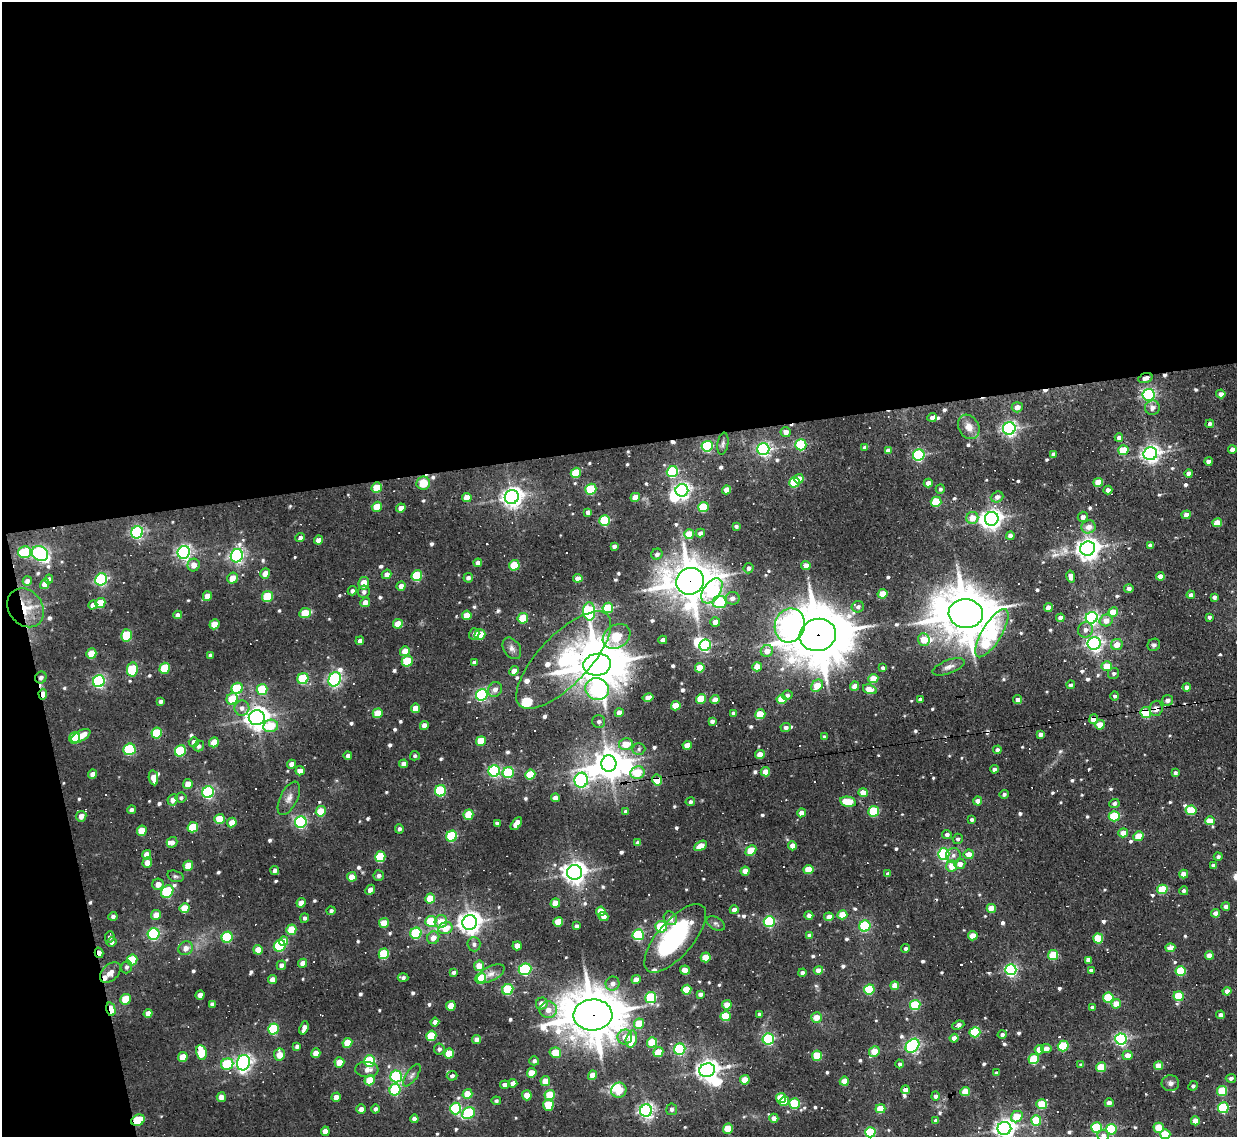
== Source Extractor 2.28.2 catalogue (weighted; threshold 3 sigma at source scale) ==
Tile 1 of 4 x 4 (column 1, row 1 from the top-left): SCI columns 1-1235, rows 3534-4668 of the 4941 x 4914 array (HDU 1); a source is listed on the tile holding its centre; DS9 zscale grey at full resolution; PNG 1239 x 1139 px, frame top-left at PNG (2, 2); each listed source drawn as its Kron ellipse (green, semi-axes under 4 px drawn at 4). Shown black and unused: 42% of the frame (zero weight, under 3 of 5 exposures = <1% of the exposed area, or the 3 px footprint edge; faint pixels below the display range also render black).
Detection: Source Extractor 2.28.2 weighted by HDU 2 'WHT'; one run over the whole footprint, this tile lists its part. Background 0.029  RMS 0.0042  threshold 0.0189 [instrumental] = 3 sigma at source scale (4.5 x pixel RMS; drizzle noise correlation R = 1.50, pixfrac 1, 0.05/0.05 arcsec/px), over >= 5 px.
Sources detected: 713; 7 inside a brighter object's white glare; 25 cosmic-ray / hot-pixel residue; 1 long thin detection or spike segment (spike, bleed or trail) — neither listed nor drawn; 9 inside a brighter listed object's ellipse — not listed separately; of the other 671, all 500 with FLUX_AUTO >= 0.949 (the completeness limit of this list) listed and drawn (171 fainter detections not listed), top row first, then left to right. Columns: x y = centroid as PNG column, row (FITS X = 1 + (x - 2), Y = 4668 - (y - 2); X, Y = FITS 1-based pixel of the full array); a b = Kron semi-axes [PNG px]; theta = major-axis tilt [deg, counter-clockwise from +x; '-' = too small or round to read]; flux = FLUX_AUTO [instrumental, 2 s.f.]
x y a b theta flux
1145 378 7 4 17 2.2
1221 394 4 4 - 2
1149 395 6 6 - 88
1017 407 5 5 - 3.1
1152 408 7 7 - 2.2
932 417 5 4 - 1.7
1210 424 4 4 - 1.3
969 427 13 10 -60 4.2
1009 428 6 6 - 120
786 432 5 5 - 2.6
1119 438 4 4 - 1.8
723 444 11 5 81 1.2
801 445 5 5 - 36
707 446 6 5 - 52
865 447 4 3 - 1.1
763 449 6 6 - 110
1232 449 4 4 - 2.2
888 450 4 4 - 1.8
1123 450 5 5 - 13
1054 454 4 3 - 1.2
1150 454 7 6 - 190
919 455 6 5 - 54
1208 461 4 4 - 2.4
672 472 6 5 - 39
576 473 5 5 - 15
1189 473 4 4 - 3
799 479 4 4 - 4.4
794 482 5 5 - 19
1098 482 5 4 - 7.7
423 483 7 6 - 8.3
928 483 4 4 - 2.9
377 487 5 5 - 10
591 489 5 5 - 25
940 489 5 4 - 0.97
682 490 6 6 - 140
726 490 4 4 - 4.4
1108 490 4 4 - 1.8
467 497 5 4 - 5.4
512 497 7 7 - 270
635 497 5 4 - 5.2
997 497 6 5 - 2.1
936 502 5 5 - 17
377 507 5 4 - 8.6
703 507 5 5 - 17
401 508 5 4 - 4.1
588 512 4 4 - 1.9
1186 515 5 4 - 3.4
1083 517 5 5 - 1.8
972 518 6 6 - 5.6
992 519 7 6 - 230
605 520 5 5 - 30
1217 523 5 4 - 7.9
736 526 4 3 - 0.98
1089 527 7 6 - 3.5
137 532 6 5 - 87
700 533 4 4 - 2.3
689 534 5 5 - 9.2
1010 536 4 4 - 1.8
300 538 5 4 - 1.2
318 540 5 4 - 3.6
1150 545 4 4 - 1.1
614 546 4 4 - 1.3
1088 548 7 7 - 320
25 552 6 5 - 25
184 552 6 6 - 130
40 553 8 7 - 100
657 554 6 5 - 1.5
237 556 7 6 - 120
478 563 4 4 - 2.1
194 565 6 6 - 3.3
514 565 5 5 - 15
806 566 5 4 - 3.3
749 568 5 5 - 1.4
265 573 5 4 - 4.8
387 574 5 4 - 2.3
417 576 5 5 - 24
1071 576 6 4 -77 2.5
1160 576 4 4 - 2.8
232 578 5 5 - 4.8
468 578 5 4 - 1.6
578 578 4 4 - 3
49 579 4 4 - 1.2
101 579 6 5 - 69
27 581 5 4 - 1.7
690 581 14 13 - 1300
364 583 6 5 - 6.3
45 584 5 4 - 3.4
401 586 4 4 - 2.8
1129 589 5 4 - 1.5
352 591 5 4 - 1.4
712 591 14 8 55 35
364 592 6 6 - 1.6
883 594 5 4 - 8.2
1191 595 4 4 - 1.8
207 596 5 4 - 4.5
267 597 5 5 - 20
1214 597 4 4 - 1.4
732 598 7 6 - 2.1
365 602 5 4 - 3.6
720 602 7 6 - 32
100 603 5 5 - 11
93 605 5 4 - 2.3
858 607 6 5 - 1.3
25 608 21 17 -54 9.2
608 608 5 5 - 17
1048 608 4 4 - 3.5
589 611 9 6 -86 73
1113 612 5 4 - 7.1
305 613 6 5 - 11
966 614 17 14 -5 2200
178 615 4 4 - 2.2
467 615 5 4 - 6.5
1209 617 4 3 - 1.1
523 618 5 5 - 14
1060 618 4 4 - 2.4
1092 618 6 5 - 86
1106 620 6 6 - 4.1
715 622 5 5 - 3.4
214 624 5 5 - 8.7
398 624 5 4 - 7.3
790 625 17 15 71 64
1086 630 8 7 - 2.1
992 633 27 10 59 46
474 634 6 5 - 1.2
127 635 6 5 - 19
480 635 5 5 - 14
818 635 18 16 14 2900
617 636 15 11 32 24
924 639 6 6 - 5.6
663 640 4 4 - 2.3
360 641 4 4 - 1.6
1094 643 6 6 - 140
1117 644 6 5 - 4.3
705 645 6 5 - 56
1154 645 6 6 - 1
512 648 12 8 -56 2.1
405 651 5 4 - 5.8
767 651 6 6 - 3.6
91 654 5 5 - 9.2
210 655 4 3 - 1.2
564 660 63 25 46 53
407 661 5 5 - 19
474 662 4 3 - 1
597 665 14 11 7 1800
1107 666 5 5 - 8.5
757 667 5 4 - 6.6
948 667 17 6 21 2.4
165 668 5 5 - 20
700 668 5 4 - 7.3
883 668 4 4 - 1.4
132 669 7 5 80 23
514 671 5 4 - 3.5
1113 673 6 5 - 1.1
41 677 6 5 - 1.4
303 679 6 5 - 28
335 679 7 6 - 100
873 679 5 4 - 8
99 681 6 5 - 81
1071 685 4 4 - 1.1
817 686 7 5 50 7.7
855 686 4 4 - 4
1187 687 4 4 - 2.1
237 688 6 5 - 29
262 689 5 5 - 19
495 689 8 6 58 2.5
597 689 12 10 -26 70
870 689 7 4 -18 4.4
43 694 5 4 - 6.2
482 695 6 5 - 72
787 695 5 4 - 1.4
1115 696 5 4 - 0.96
648 697 5 4 - 4.2
232 699 6 5 - 13
701 699 5 4 - 11
781 699 5 4 - 10
920 699 4 3 - 0.95
1018 699 4 4 - 2
715 700 4 4 - 3.7
1167 700 5 5 - 1.9
161 701 4 3 - 1.2
676 706 5 4 - 8.1
242 708 7 7 - 2
416 708 5 4 - 6.1
1156 708 7 6 - 2.9
1146 712 5 5 - 32
378 713 5 4 - 9
619 713 4 4 - 3.5
734 713 4 4 - 1.4
760 714 5 5 - 12
257 718 8 7 - 350
1094 719 5 4 - 6.8
712 721 4 4 - 1.5
599 722 6 6 - 1.2
1100 725 5 5 - 4.9
271 726 7 6 - 10
424 726 4 4 - 3.4
786 727 5 4 - 1.5
157 733 5 5 - 20
1040 734 4 4 - 2.1
81 736 10 5 29 6.6
824 737 4 4 - 0.95
75 738 6 5 - 22
481 741 5 4 - 11
194 742 5 5 - 1.9
214 742 5 4 - 7.2
626 744 7 6 - 6.9
687 745 4 4 - 5
199 746 5 5 - 1.4
129 749 6 5 - 37
639 749 6 5 - 0.95
997 750 4 4 - 1.8
180 751 6 5 - 31
760 754 5 4 - 5.2
348 756 4 4 - 1.4
415 756 5 4 - 0.96
291 764 4 4 - 3
404 764 4 4 - 2.2
609 764 8 7 - 610
994 769 4 4 - 1.5
300 771 5 4 - 4.7
494 771 6 5 - 66
765 772 5 4 - 6
508 773 6 5 - 25
637 773 7 6 - 9.3
1175 773 4 4 - 1.2
93 774 5 4 - 2.9
530 775 5 5 - 14
153 778 7 4 -79 4.3
581 780 7 7 - 110
657 780 5 5 - 15
188 784 5 5 - 5.2
441 791 6 5 - 35
208 792 6 5 - 74
863 793 5 4 - 4.4
1004 794 4 4 - 1.2
181 798 5 5 - 0.95
289 798 18 8 63 3.1
555 798 4 4 - 3
173 800 6 5 - 2.7
978 801 4 4 - 3
690 802 4 4 - 1.1
848 802 8 5 -11 12
1114 803 5 4 - 1.5
131 810 4 4 - 1.6
1191 810 5 5 - 15
321 811 5 5 - 11
625 811 4 4 - 1.2
874 811 5 5 - 27
801 813 4 4 - 2.4
468 815 5 5 - 11
81 816 5 5 - 2.9
1114 816 5 5 - 21
220 819 5 5 - 12
972 820 4 3 - 1.1
1210 821 5 4 - 6.9
232 822 5 4 - 4.1
301 822 6 5 - 62
497 823 4 3 - 1
516 824 7 4 53 4
193 827 5 5 - 15
399 829 4 4 - 1.1
142 831 5 5 - 9.3
1123 833 5 4 - 4.6
947 835 5 4 - 1.3
452 836 5 5 - 33
1138 836 5 4 - 8
958 839 5 5 - 1
172 842 5 5 - 1.7
637 843 4 3 - 1.1
700 846 7 4 30 6
792 846 4 4 - 3.5
751 851 6 5 - 12
944 854 6 5 - 58
969 854 5 5 - 4.2
147 855 5 4 - 4.1
953 855 7 7 - 1.6
380 857 5 5 - 23
1218 857 4 4 - 1.2
147 863 5 5 - 3.6
960 864 5 5 - 2.8
1213 865 4 3 - 1.2
188 866 5 5 - 7.5
952 866 5 5 - 7
808 869 5 4 - 9.7
275 870 4 4 - 1.6
745 871 4 4 - 3.8
575 872 7 7 - 300
888 874 4 3 - 1.3
1184 874 4 4 - 4.3
175 876 8 5 -17 0.99
379 876 5 5 - 1.4
352 877 5 4 - 6
158 884 6 5 - 3.1
1162 889 5 4 - 13
370 890 5 4 - 2.4
1184 891 4 4 - 1.3
167 892 7 5 46 42
430 899 5 5 - 9.8
301 903 5 4 - 4.2
555 903 5 4 - 5.8
1226 906 4 4 - 1.8
184 908 5 4 - 8.9
991 908 4 4 - 6.8
734 910 4 4 - 2.2
331 911 4 4 - 0.97
601 911 5 4 - 7.1
1216 913 4 4 - 2.9
156 915 5 4 - 4.3
809 915 4 4 - 2.4
842 915 5 4 - 8.7
113 916 4 4 - 1.3
603 917 5 4 - 2.6
829 917 5 4 - 3.7
304 918 5 4 - 1.3
670 918 7 6 - 2.6
431 921 5 5 - 16
769 921 5 5 - 47
441 922 6 6 - 6.6
470 922 7 7 - 340
558 922 5 4 - 9.9
384 923 5 5 - 7.2
716 923 10 6 -30 1.2
577 926 4 4 - 1.5
865 926 5 5 - 40
661 927 6 5 - 27
445 928 7 6 - 6.7
291 930 5 5 - 10
416 933 6 5 - 39
154 934 6 5 - 60
638 935 5 5 - 38
809 935 4 4 - 1.9
973 936 5 4 - 6.9
110 937 6 4 84 1.2
227 937 5 5 - 33
433 938 6 6 - 3.4
675 938 42 17 49 50
1098 938 5 5 - 17
284 941 4 4 - 5.4
111 942 5 4 - 1.4
474 944 7 6 - 1.4
280 946 6 5 - 36
517 946 4 4 - 4.5
185 948 7 6 - 3
906 948 4 4 - 1
1170 948 5 4 - 5.7
258 950 5 4 - 5
99 953 5 3 - 4.3
384 954 5 5 - 21
1053 955 5 5 - 16
1209 955 4 4 - 4.1
706 957 5 5 - 8.7
132 960 6 5 - 21
1088 960 4 4 - 2.1
303 963 5 4 - 3.4
281 965 5 4 - 1.7
479 966 5 5 - 6.1
126 967 6 5 - 1.1
525 969 6 5 - 50
685 970 5 4 - 3.7
818 970 5 4 - 4
1011 970 5 5 - 84
1091 970 4 3 - 1.4
1181 971 5 5 - 18
110 972 12 8 46 3.7
453 973 4 4 - 1.5
802 973 4 4 - 1.7
491 974 15 7 28 2.7
403 978 5 4 - 1.1
481 978 5 5 - 23
636 979 5 4 - 3.6
272 980 4 4 - 3.4
612 984 7 6 - 2.3
895 986 4 4 - 5.6
869 989 5 5 - 19
508 990 6 5 - 27
686 990 5 5 - 12
1227 991 4 4 - 3.3
700 994 4 4 - 1.5
200 995 5 4 - 3.6
1178 996 5 5 - 17
651 998 5 5 - 36
1108 998 5 5 - 22
125 999 5 5 - 12
212 1004 4 4 - 1.1
542 1004 6 5 - 3.6
1116 1004 4 4 - 6.1
727 1005 4 4 - 5.4
915 1005 5 5 - 22
451 1006 5 4 - 7.7
1092 1007 4 4 - 1.2
111 1009 7 4 -75 17
548 1010 8 8 - 3.6
148 1013 4 4 - 3.5
759 1014 4 3 - 0.98
593 1015 19 15 3 1900
1220 1015 4 4 - 2
726 1016 5 5 - 15
816 1017 5 5 - 4.6
435 1022 4 4 - 2
639 1024 5 5 - 9.4
958 1025 6 4 21 1.8
304 1028 7 4 70 2.5
273 1029 5 5 - 31
975 1032 5 5 - 27
1002 1034 4 4 - 1.2
431 1036 5 5 - 15
625 1037 7 7 - 4.3
954 1038 4 4 - 3.2
476 1039 4 4 - 2.1
631 1039 8 5 77 11
768 1039 5 5 - 54
1121 1039 5 5 - 79
652 1042 5 5 - 14
347 1043 5 4 - 9.4
297 1046 4 3 - 1.2
912 1046 8 6 47 92
1063 1046 5 5 - 22
1046 1048 5 4 - 3
439 1049 5 5 - 1.3
680 1049 5 5 - 49
1039 1050 5 4 - 6.1
874 1051 5 5 - 7.8
201 1052 7 5 -79 14
658 1052 5 4 - 8.9
316 1053 5 4 - 4.8
555 1053 6 5 - 9
449 1054 5 5 - 12
279 1055 6 5 - 6
1128 1055 5 5 - 3.8
817 1056 5 5 - 15
183 1057 5 4 - 7.7
1034 1059 5 5 - 18
370 1061 6 5 - 39
534 1061 5 4 - 1.3
339 1062 5 5 - 6.9
243 1063 8 6 74 140
227 1064 6 5 - 27
900 1064 4 4 - 0.98
1081 1065 4 3 - 0.99
1158 1066 5 4 - 6.4
1101 1067 5 5 - 13
367 1070 11 7 -4 2.7
707 1070 8 6 19 280
532 1073 5 4 - 7.3
996 1073 4 3 - 1.4
412 1075 13 5 55 1.5
593 1075 5 4 - 5.4
396 1076 6 6 - 38
452 1076 5 4 - 1.2
1231 1078 5 4 - 1.2
370 1080 5 5 - 9.1
745 1080 5 4 - 6.7
545 1081 5 4 - 6.9
844 1081 4 4 - 6.2
513 1083 4 4 - 3.5
1170 1083 9 8 - 1.6
505 1085 4 4 - 2
1193 1086 5 4 - 0.96
395 1090 6 5 - 43
619 1090 7 7 - 9.8
905 1090 4 4 - 2.7
1222 1091 5 5 - 16
965 1092 5 4 - 10
467 1094 5 4 - 8.3
527 1095 5 5 - 5.7
550 1095 5 5 - 13
935 1096 4 4 - 1.3
221 1097 5 4 - 3.4
336 1097 4 4 - 2.9
781 1098 5 5 - 12
496 1101 4 4 - 0.96
784 1101 5 4 - 7.5
1109 1103 4 4 - 2.9
795 1104 5 5 - 23
1042 1104 5 5 - 14
548 1105 6 5 - 13
1223 1108 5 5 - 34
361 1109 4 4 - 2.2
375 1109 4 4 - 1.1
456 1109 6 5 - 44
672 1109 5 5 - 1.5
880 1109 5 4 - 9.8
646 1111 6 6 - 140
468 1113 7 5 36 35
1017 1117 6 5 - 9.6
774 1118 4 4 - 2.9
414 1119 4 4 - 2.2
138 1120 7 5 25 17
1036 1120 5 5 - 15
936 1121 4 4 - 1.8
1195 1121 4 4 - 5
1004 1128 7 6 - 230
1097 1128 5 5 - 34
1159 1128 5 5 - 12
728 1129 5 5 - 11
1111 1129 5 5 - 30
325 1131 4 4 - 3.7
870 1132 5 5 - 33
1165 1134 5 5 - 13
1103 1135 6 5 - 1.5
Overlapping masked pixels (flux is a lower limit): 15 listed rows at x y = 1145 378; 690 581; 25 608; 818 635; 41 677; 43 694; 1156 708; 1146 712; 1094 719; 609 764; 657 780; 99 953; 111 1009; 593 1015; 138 1120
Isophote crosses this tile's border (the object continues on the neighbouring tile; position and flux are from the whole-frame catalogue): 4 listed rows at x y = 1004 1128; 870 1132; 1165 1134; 1103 1135